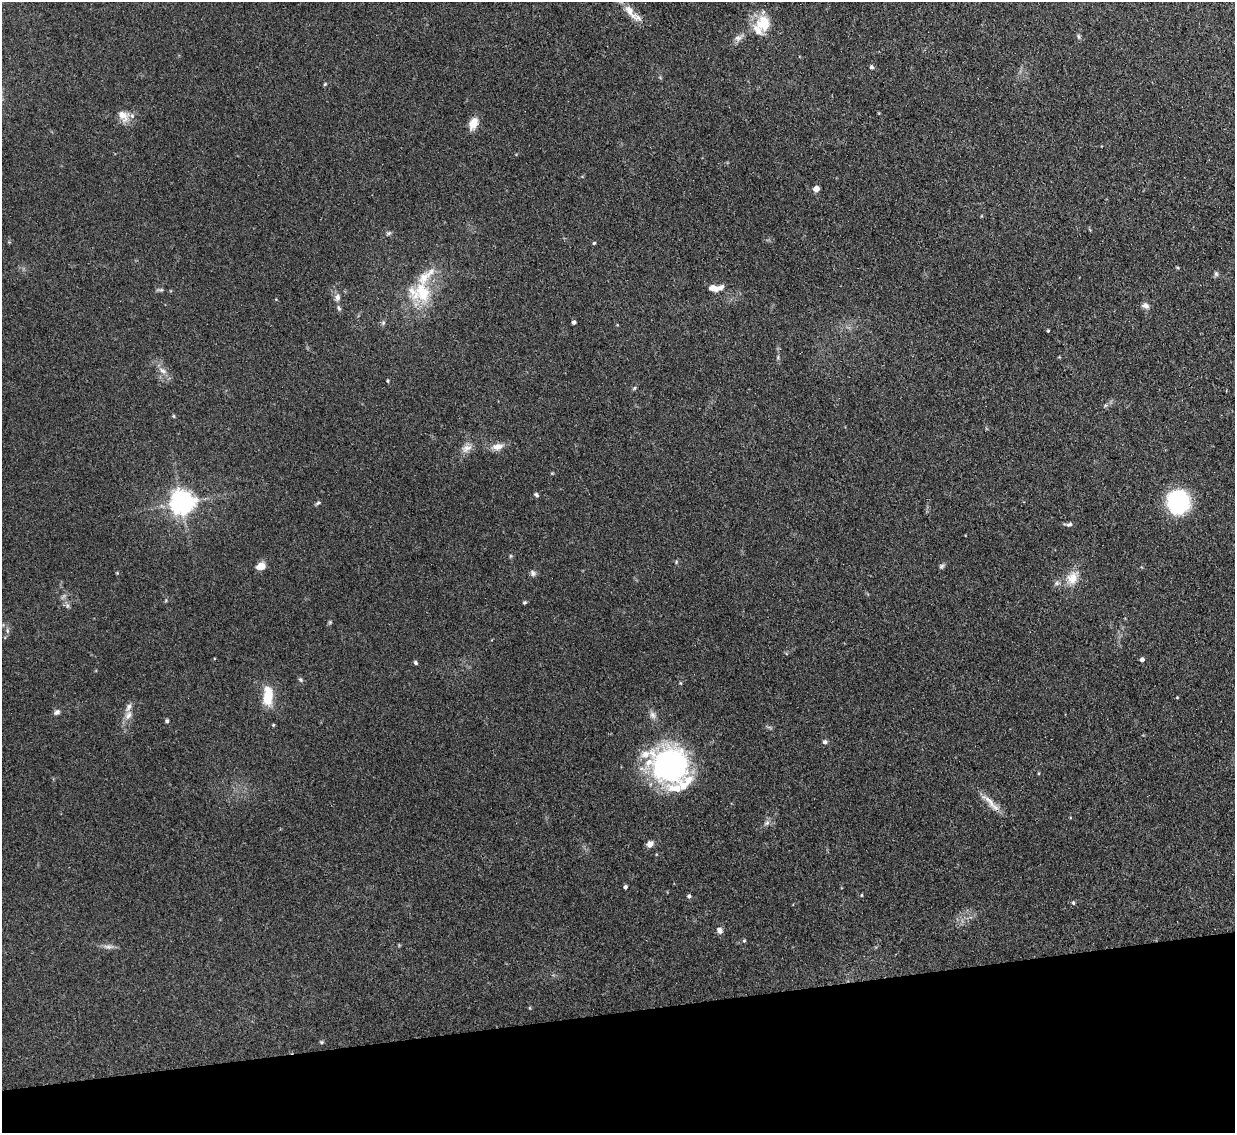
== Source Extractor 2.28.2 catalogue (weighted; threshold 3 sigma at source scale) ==
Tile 14 of 4 x 4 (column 2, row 4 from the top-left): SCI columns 1261-2493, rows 312-1442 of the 5021 x 5006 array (HDU 1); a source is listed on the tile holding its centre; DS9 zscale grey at full resolution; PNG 1237 x 1135 px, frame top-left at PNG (2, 2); no overlay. Shown black and unused: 11% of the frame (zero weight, under 3 of 4 exposures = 4% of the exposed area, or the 3 px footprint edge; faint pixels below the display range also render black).
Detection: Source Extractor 2.28.2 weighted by HDU 2 'WHT'; one run over the whole footprint, this tile lists its part. Background 0.0934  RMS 0.0052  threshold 0.0234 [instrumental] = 3 sigma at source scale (4.5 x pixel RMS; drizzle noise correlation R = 1.50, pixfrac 1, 0.05/0.05 arcsec/px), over >= 5 px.
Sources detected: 75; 1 inside a brighter object's white glare — not listed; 5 inside a brighter listed object's ellipse — not listed separately; the other 69 listed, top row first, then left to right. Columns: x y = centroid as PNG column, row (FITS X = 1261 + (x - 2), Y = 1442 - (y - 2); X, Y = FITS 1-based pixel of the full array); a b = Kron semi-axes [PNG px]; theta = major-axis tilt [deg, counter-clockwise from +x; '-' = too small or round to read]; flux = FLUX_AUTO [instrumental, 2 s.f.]
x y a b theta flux
630 11 25 9 -54 5.9
764 23 21 18 86 13
738 38 14 7 27 2.7
872 67 5 5 - 1.1
325 84 5 4 - 0.57
123 116 16 11 -44 5.9
473 123 14 9 67 6
816 189 5 4 - 7.5
981 216 5 3 - 0.42
389 233 8 4 35 0.92
594 243 4 4 - 0.66
1216 274 7 5 -74 1.1
716 288 20 8 4 5.1
160 290 13 3 7 1
422 292 32 21 -72 23
337 297 9 8 - 2.5
1145 305 10 8 -18 2.2
339 308 8 5 -68 1.2
574 322 4 4 - 1.3
383 323 6 5 - 1
1048 331 3 2 - 0.52
778 357 6 4 73 0.71
163 371 12 7 -35 2.9
387 381 6 3 -81 0.56
634 388 6 5 - 0.76
1105 405 5 5 - 0.82
174 416 6 4 -89 0.49
498 447 14 8 10 4.3
466 448 16 10 26 3.8
536 495 6 5 - 1
1178 502 20 19 - 56
182 503 8 7 - 500
318 503 7 4 28 0.9
1069 524 11 5 2 1.5
510 556 6 4 89 0.62
676 562 6 3 73 0.6
261 566 10 7 16 5.3
941 566 7 6 - 1
117 573 4 4 - 0.43
533 573 9 7 -50 1.6
1072 578 18 15 77 8.1
1056 583 7 6 - 1.3
525 602 6 4 3 0.7
67 605 7 6 - 1.3
330 622 5 5 - 0.65
7 631 7 4 -89 1
1142 659 5 4 - 1.7
415 663 4 4 - 1.2
301 680 7 4 -49 0.91
268 696 23 10 88 13
1177 697 3 3 - 0.36
57 712 9 6 30 1.6
128 715 13 8 57 3.4
653 715 11 8 -56 2.4
167 721 4 4 - 0.97
273 725 4 4 - 0.54
825 742 6 5 - 1.4
670 765 44 34 -4 100
990 801 31 8 -45 5.9
767 823 9 6 40 1.8
650 844 9 7 57 2.7
625 887 5 4 - 0.98
861 895 5 3 - 0.41
689 896 5 5 - 0.97
1073 903 5 4 - 0.78
720 930 8 7 - 2.3
744 941 5 3 - 0.55
108 947 16 5 -2 2.3
321 1042 5 5 - 0.66